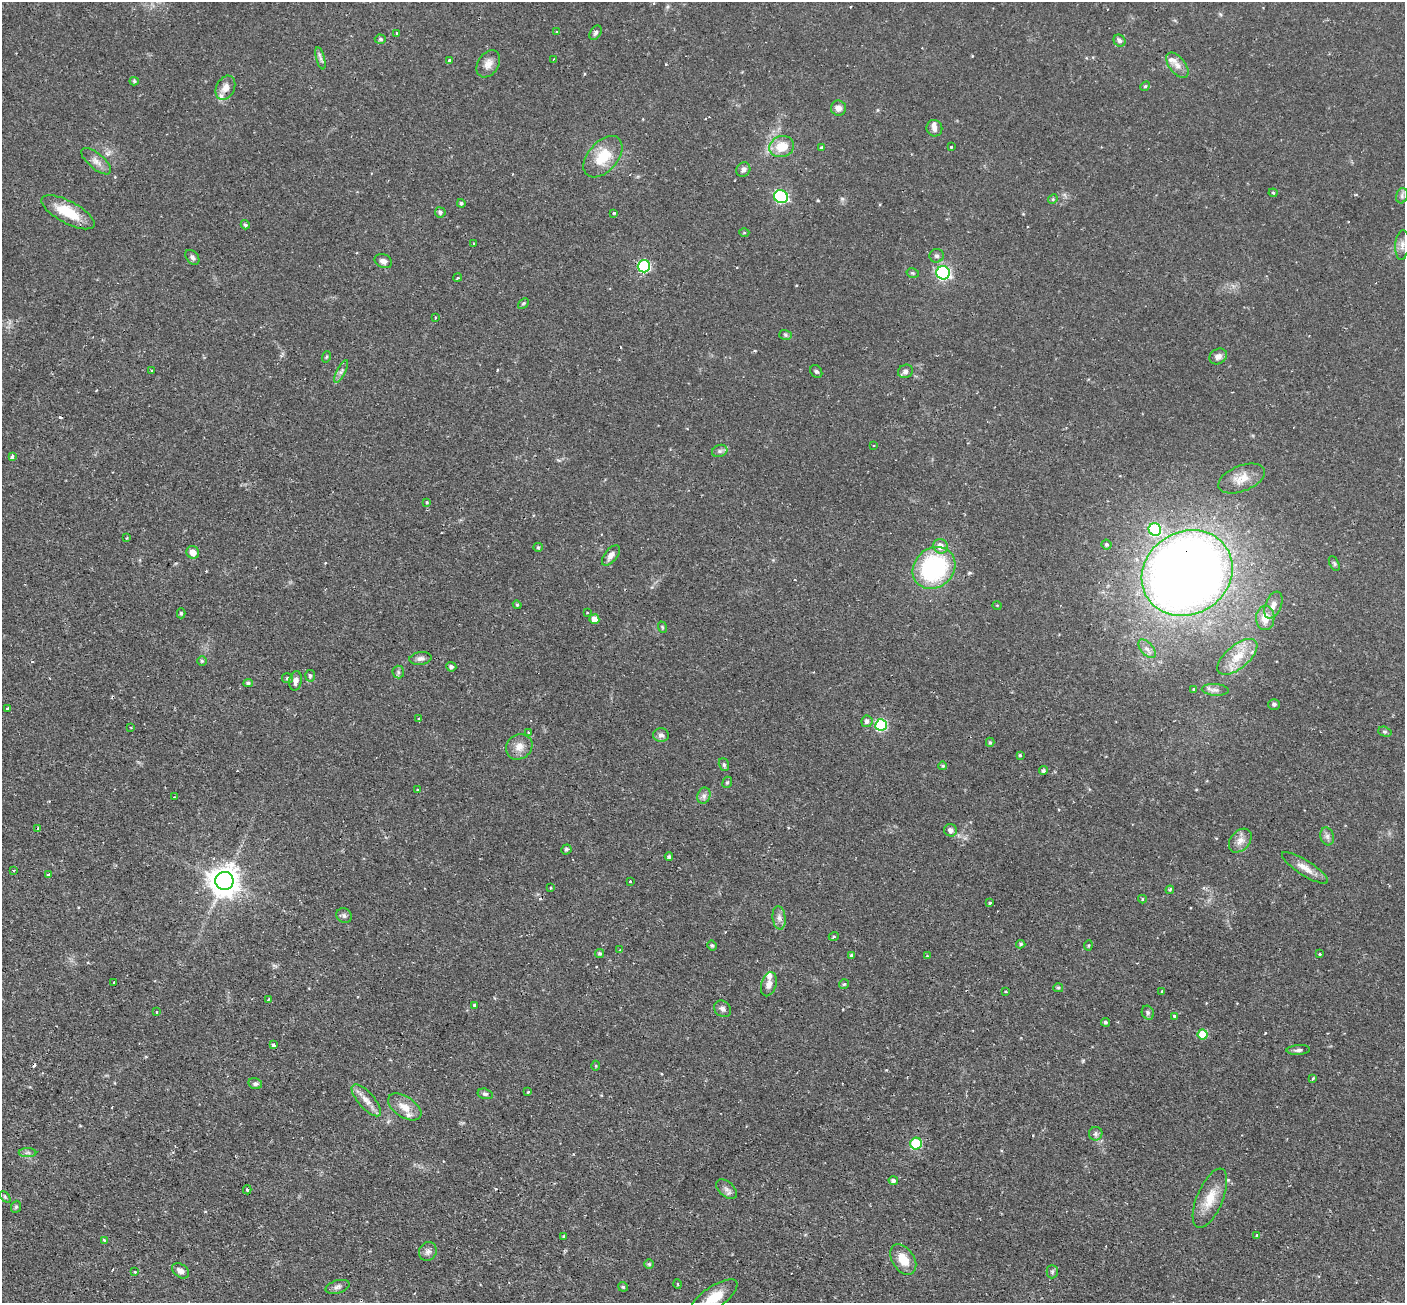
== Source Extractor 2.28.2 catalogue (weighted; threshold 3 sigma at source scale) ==
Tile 7 of 4 x 4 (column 3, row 2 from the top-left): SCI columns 2810-4212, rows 2890-4190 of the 5629 x 5644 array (HDU 1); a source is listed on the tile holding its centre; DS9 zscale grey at full resolution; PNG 1407 x 1305 px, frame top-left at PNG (2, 2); each listed source drawn as its Kron ellipse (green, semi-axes under 4 px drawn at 4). Shown black and unused: <1% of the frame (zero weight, under 2 of 3 exposures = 1% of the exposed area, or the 3 px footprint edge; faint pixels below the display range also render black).
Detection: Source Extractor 2.28.2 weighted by HDU 2 'WHT'; one run over the whole footprint, this tile lists its part. Background 0.0673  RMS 0.0044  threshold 0.02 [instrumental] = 3 sigma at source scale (4.5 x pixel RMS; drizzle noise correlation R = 1.50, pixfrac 1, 0.05/0.05 arcsec/px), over >= 5 px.
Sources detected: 186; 6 cosmic-ray / hot-pixel residue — neither listed nor drawn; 6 inside a brighter listed object's ellipse — not listed separately; the other 174 listed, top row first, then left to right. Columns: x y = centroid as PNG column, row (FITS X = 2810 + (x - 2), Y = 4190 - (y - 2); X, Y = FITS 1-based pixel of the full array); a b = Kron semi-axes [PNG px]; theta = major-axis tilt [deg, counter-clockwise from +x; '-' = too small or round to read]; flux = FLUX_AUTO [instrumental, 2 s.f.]
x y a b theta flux
556 32 3 3 - 0.4
397 33 3 3 - 0.7
596 33 8 5 57 1.1
380 39 5 4 - 0.92
1119 41 6 5 - 1.2
320 58 11 4 -75 1.3
553 59 3 2 - 0.35
449 61 3 3 - 2.5
488 64 15 10 56 3.6
1177 65 15 8 -52 3.4
134 81 4 4 - 0.65
1145 86 5 4 - 0.61
225 88 13 9 63 3.3
839 108 8 7 - 2.5
934 128 8 7 - 2
782 147 12 10 18 8.7
821 147 4 2 - 0.36
951 147 3 3 - 0.47
603 157 24 14 49 13
96 161 18 8 -40 3.3
743 170 8 6 51 1.7
1273 193 4 4 - 0.58
1402 196 8 5 73 1.2
781 197 7 6 - 54
1053 199 5 4 - 0.52
461 203 4 4 - 0.76
68 212 29 11 -28 14
440 212 5 5 - 0.98
614 213 4 3 - 0.57
245 225 5 4 - 0.96
744 233 5 3 - 0.43
474 244 3 2 - 0.44
1402 245 15 7 85 2.6
936 256 7 6 - 1.1
192 257 8 6 -50 1.3
383 261 9 6 -24 1.9
644 266 6 6 - 47
913 273 6 4 -12 0.69
943 273 7 6 - 88
458 278 4 3 - 0.64
523 303 6 4 45 0.61
436 317 3 2 - 0.48
786 335 6 5 - 0.84
1218 356 9 7 29 2.2
326 357 6 3 71 0.53
152 371 3 2 - 0.56
341 371 12 4 62 1.4
816 371 7 5 -54 0.82
905 371 7 6 - 1.7
874 445 3 3 - 0.52
720 451 8 6 20 1.2
12 456 4 3 - 1.7
1242 478 24 12 22 6.7
427 502 4 3 - 0.69
1155 529 6 6 - 42
126 538 3 3 - 0.47
1106 545 5 4 - 0.93
940 546 7 7 - 3.9
538 547 5 4 - 0.53
193 552 6 6 - 3.2
611 555 12 6 52 2.2
1334 563 8 4 -63 0.78
934 568 23 19 42 57
1187 573 47 41 32 720
517 605 4 4 - 0.57
997 605 5 3 - 0.37
1273 605 14 8 67 3.2
181 613 5 4 - 0.8
587 613 3 2 - 0.46
1265 618 12 9 89 6
594 619 5 5 - 4.2
662 627 6 3 -71 0.51
1147 649 11 6 -49 2
1237 657 24 11 40 9.7
421 659 11 6 8 1.8
202 661 4 4 - 0.66
451 667 5 4 - 1.1
398 672 6 6 - 0.86
310 676 6 5 - 1
288 678 5 5 - 0.97
295 681 10 6 79 2.1
248 683 5 4 - 0.92
1193 690 3 3 - 0.94
1215 690 13 6 -3 1.9
1274 704 6 5 - 1.1
7 708 3 3 - 0.58
419 719 3 3 - 0.73
867 721 6 5 - 1.6
881 725 6 6 - 45
131 727 3 2 - 0.41
1385 732 7 5 -17 0.86
528 733 4 3 - 0.58
661 735 8 7 - 1.6
990 742 4 4 - 0.65
519 747 14 12 37 4.1
1020 755 4 3 - 0.57
724 764 6 5 - 0.81
943 766 4 3 - 0.59
1043 770 4 4 - 0.99
727 782 6 4 68 0.67
417 790 3 3 - 0.45
704 796 8 6 70 1.6
175 797 3 3 - 0.42
38 828 3 2 - 0.45
951 830 6 6 - 2.1
1327 836 9 6 -75 1.6
1240 841 13 9 49 3.6
566 849 5 5 - 1
669 857 4 4 - 0.94
1305 868 27 7 -32 5
14 870 3 2 - 0.46
48 875 3 3 - 0.64
224 881 9 9 - 680
630 881 3 3 - 0.67
550 888 3 2 - 0.41
1170 890 4 3 - 0.65
1142 899 4 4 - 0.48
990 903 3 3 - 0.62
344 916 8 7 - 1.2
779 918 12 6 -84 2.2
834 936 5 3 - 0.52
1021 944 4 4 - 0.76
712 945 5 4 - 0.76
1088 945 5 4 - 0.52
620 950 3 3 - 0.44
600 953 4 4 - 0.81
1320 954 3 3 - 0.7
851 955 3 3 - 0.71
927 956 4 3 - 0.36
114 982 3 3 - 0.59
769 984 12 7 73 2.5
844 984 5 5 - 0.6
1058 988 5 4 - 0.62
1006 991 4 2 - 0.43
1162 991 3 3 - 1.5
268 999 3 2 - 0.78
474 1005 3 3 - 0.65
722 1009 9 7 -41 1.7
156 1012 4 2 - 0.37
1148 1013 7 5 -61 1
1174 1016 3 3 - 4.4
1105 1022 4 4 - 0.86
1203 1034 5 5 - 12
273 1045 4 3 - 1.2
1298 1050 12 5 2 1.4
596 1066 5 3 - 0.46
1313 1079 4 3 - 0.62
255 1084 7 5 -12 1.1
528 1092 4 3 - 0.38
485 1094 7 5 -14 1
366 1100 20 8 -49 4.2
405 1107 19 10 -33 5.7
1096 1134 7 6 - 1.2
916 1144 6 5 - 26
28 1153 9 4 0 1.1
893 1181 4 4 - 1.3
727 1189 12 7 -41 2.1
247 1190 4 4 - 0.7
5 1197 6 4 -46 0.67
1210 1198 32 13 67 9.6
16 1207 6 5 - 0.79
1257 1235 3 3 - 1.7
564 1236 3 2 - 0.7
104 1240 3 3 - 0.44
428 1252 10 8 61 1.9
903 1259 17 11 -56 7.6
649 1264 5 5 - 0.73
181 1271 9 6 -35 2.3
135 1272 4 3 - 0.41
1052 1272 6 5 - 0.82
677 1284 4 3 - 0.36
337 1287 12 6 16 1.7
623 1287 5 4 - 0.64
713 1298 28 11 35 10
Overlapping masked pixels (flux is a lower limit): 2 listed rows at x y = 934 568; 1187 573
Isophote crosses this tile's border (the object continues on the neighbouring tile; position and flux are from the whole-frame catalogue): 1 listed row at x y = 713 1298